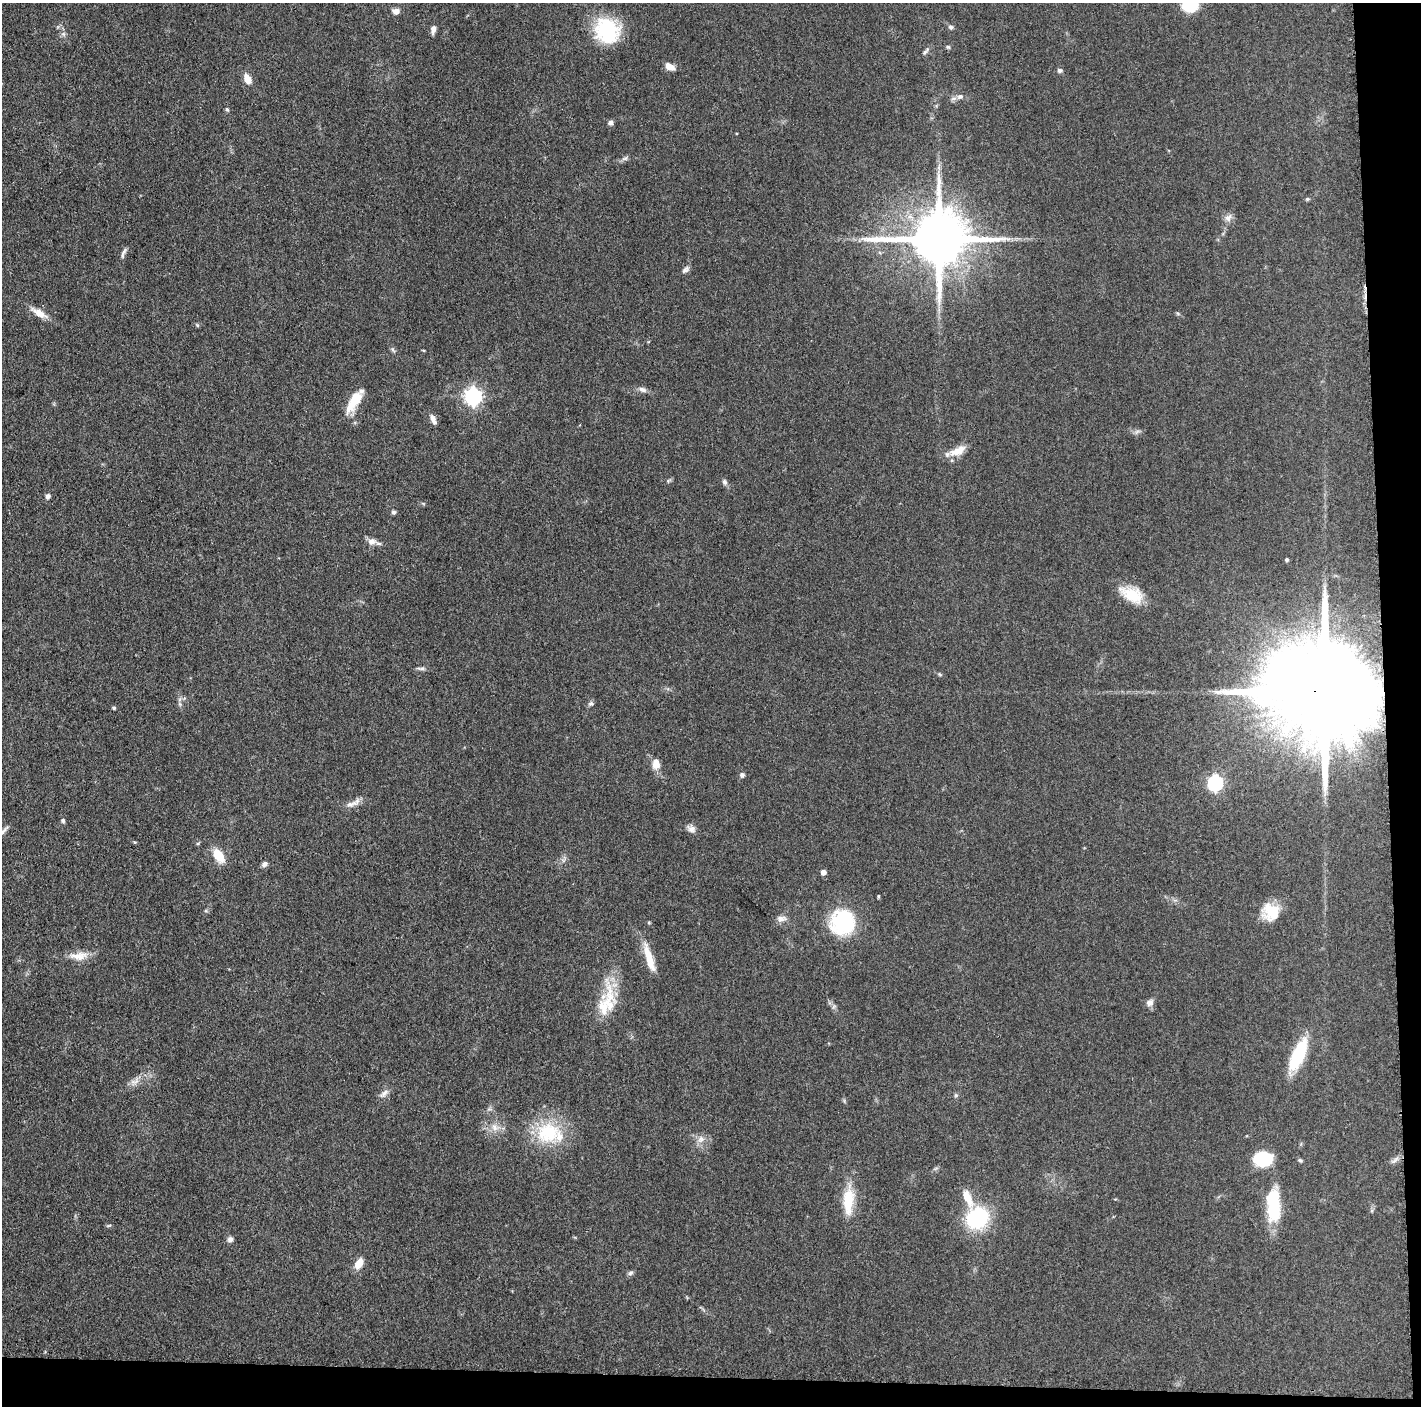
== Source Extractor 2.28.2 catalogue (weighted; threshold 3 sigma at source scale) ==
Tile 9 of 3 x 3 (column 3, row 3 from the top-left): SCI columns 2845-4263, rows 18-1421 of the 4272 x 4249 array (HDU 1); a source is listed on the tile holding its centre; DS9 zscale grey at full resolution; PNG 1423 x 1408 px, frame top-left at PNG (2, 3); no overlay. Shown black and unused: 5% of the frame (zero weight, under 3 of 5 exposures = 1% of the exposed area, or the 3 px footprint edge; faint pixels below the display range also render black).
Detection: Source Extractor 2.28.2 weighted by HDU 2 'WHT'; one run over the whole footprint, this tile lists its part. Background 0.0487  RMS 0.0052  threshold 0.0236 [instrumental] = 3 sigma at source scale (4.5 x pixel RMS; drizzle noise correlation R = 1.50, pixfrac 1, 0.05/0.05 arcsec/px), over >= 5 px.
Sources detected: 74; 1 inside a brighter listed object's ellipse — not listed separately; the other 73 listed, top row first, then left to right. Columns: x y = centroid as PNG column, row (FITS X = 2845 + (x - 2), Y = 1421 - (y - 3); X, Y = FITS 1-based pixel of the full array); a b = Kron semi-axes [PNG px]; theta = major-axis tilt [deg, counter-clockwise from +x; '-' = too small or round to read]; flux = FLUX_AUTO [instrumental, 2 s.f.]
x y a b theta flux
1190 6 12 10 5 24
396 11 7 6 - 2.9
951 27 7 5 -34 1.1
433 29 10 5 82 2.4
607 30 29 26 -51 34
63 34 6 6 - 1.3
948 47 5 5 - 0.7
925 52 12 4 53 1.3
670 67 10 7 -29 4.3
1060 70 6 6 - 1.2
247 79 10 7 -63 5.8
960 96 8 6 11 1.9
227 109 6 4 -62 0.81
611 122 6 6 - 1.5
625 158 9 5 23 1.4
1307 199 5 5 - 0.68
1228 218 11 8 54 2.7
939 239 16 15 - 4000
123 253 16 4 70 1.6
685 270 11 5 42 1.7
39 313 19 8 -34 5.8
642 390 12 6 -23 2.1
473 396 7 7 - 170
354 402 29 10 56 12
433 420 13 6 -65 2.6
957 451 24 10 25 6.7
668 481 5 5 - 0.7
724 482 8 6 -78 1.4
48 496 7 5 64 1.7
393 512 6 5 - 1
372 541 12 9 3 3.1
1287 560 4 3 - 0.92
1132 595 29 15 -24 14
422 668 10 4 -10 1.3
940 675 6 4 -4 0.69
1326 692 29 23 -6 17000
591 703 7 5 -1 1.1
114 708 5 4 - 0.69
656 764 14 10 -86 4.6
742 775 6 5 - 1.3
1215 783 7 6 - 110
351 804 19 7 15 3.7
63 820 6 5 - 0.97
691 829 10 8 -32 2.6
3 831 18 5 45 2.3
198 843 5 3 - 0.57
219 856 14 8 -55 12
265 864 7 5 34 1.8
823 872 4 4 - 3.3
1271 912 21 20 - 13
781 919 13 8 4 2.9
842 922 31 31 - 34
79 956 26 10 3 6.8
649 959 35 8 -73 11
1150 1002 9 8 - 2.5
604 1008 74 15 75 20
1298 1055 35 12 66 28
135 1082 12 5 22 2.6
384 1093 14 6 38 2.4
956 1095 6 4 18 0.71
494 1127 10 8 -47 3.4
548 1133 35 28 5 30
701 1139 10 8 52 2.9
1263 1159 15 12 -1 28
1300 1160 6 5 - 0.85
1394 1161 13 4 36 1.8
968 1198 23 9 -67 7.7
848 1201 32 12 88 16
1273 1207 38 15 -89 28
977 1218 19 17 43 45
230 1239 7 6 - 1.8
359 1263 12 7 57 5.9
630 1273 8 6 19 1.2
Overlapping masked pixels (flux is a lower limit): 1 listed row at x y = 1326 692
Isophote crosses this tile's border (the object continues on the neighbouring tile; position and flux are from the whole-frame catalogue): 2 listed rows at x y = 1190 6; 3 831